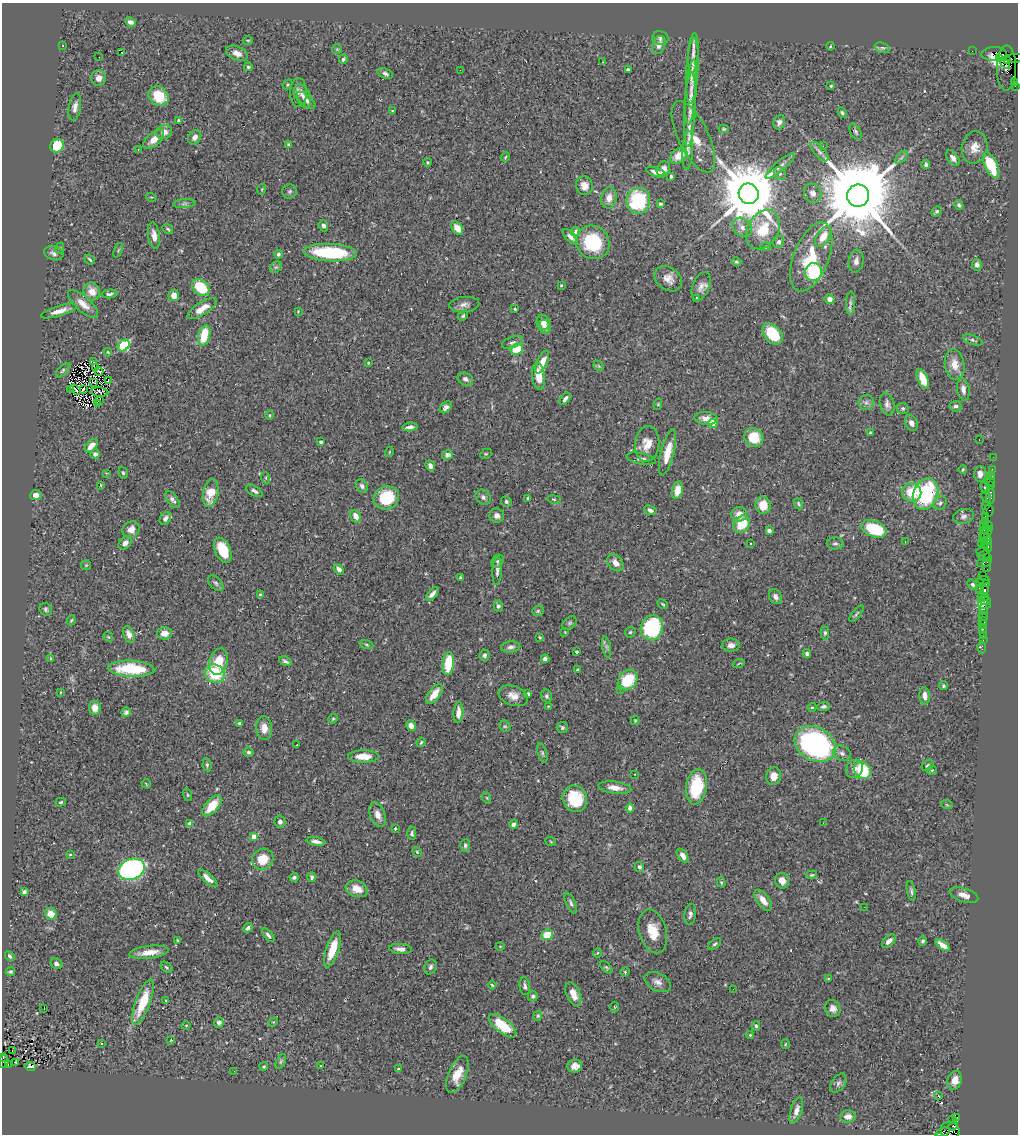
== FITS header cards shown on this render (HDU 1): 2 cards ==
NAXIS1  =                 1016
NAXIS2  =                 1132

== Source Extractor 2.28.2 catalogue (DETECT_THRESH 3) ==
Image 1016 x 1132 px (HDU 1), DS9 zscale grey, 1 PNG px = 1 image px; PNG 1020 x 1136 px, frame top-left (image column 1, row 1132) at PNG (2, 3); each listed source drawn as its Kron ellipse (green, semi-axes under 4 px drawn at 4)
Background 0.773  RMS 0.032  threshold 0.0967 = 3 sigma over >= 5 px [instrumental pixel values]
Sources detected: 445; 2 with non-positive FLUX_AUTO (blend fragments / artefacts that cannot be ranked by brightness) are neither listed nor drawn; the other 443 listed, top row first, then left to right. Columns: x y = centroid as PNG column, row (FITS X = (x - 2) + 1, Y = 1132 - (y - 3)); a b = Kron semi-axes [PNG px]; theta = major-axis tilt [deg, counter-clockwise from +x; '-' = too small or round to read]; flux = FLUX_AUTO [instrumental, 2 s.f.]
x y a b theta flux
130 22 6 4 -23 7.9
660 38 8 6 -12 6.5
248 40 5 3 - 2
63 45 2 2 - 1.5
659 45 9 6 70 13
830 46 4 3 - 2.1
882 48 8 5 -18 4.8
337 49 5 5 - 2.6
972 51 2 2 - 11
121 52 3 3 - 26
237 53 11 7 -23 14
693 53 20 5 86 14
994 54 12 6 3 240
99 57 2 2 - 37
1015 58 10 3 1 70
343 59 4 3 - 3.6
999 59 4 3 - 2400
1008 61 4 4 - 560
603 62 3 2 - 1.3
1005 63 6 3 -53 680
248 67 4 3 - 2.6
1006 68 23 9 89 480
460 70 2 2 - 2.2
628 70 4 3 - 4.5
692 71 33 6 87 25
385 74 8 5 -22 5.7
99 78 8 7 - 13
1015 82 2 2 - 7.8
287 85 5 3 - 2.3
831 86 3 3 - 2.1
1015 86 2 2 - 9.7
299 92 14 8 -90 11
691 92 32 5 85 21
159 96 11 9 -45 63
303 96 12 7 -63 12
306 100 11 5 -42 8.7
75 107 14 6 79 12
690 110 37 5 87 23
393 111 3 3 - 2.3
842 113 5 3 - 3.1
178 120 3 2 - 2.1
779 122 7 5 69 8.7
724 129 5 4 - 2.5
164 132 8 7 - 15
856 132 9 5 -63 4.6
195 137 8 6 53 10
693 137 39 15 -64 47
154 139 12 6 40 21
289 145 4 3 - 7
57 146 7 6 - 60
823 146 2 2 - 17
975 147 16 12 78 26
138 149 3 3 - 2.4
688 150 19 5 87 9.6
819 151 12 5 -48 7.5
679 156 10 7 36 27
506 157 5 3 - 2.4
901 157 8 4 45 4.7
953 158 9 5 -55 9.9
428 162 4 3 - 2.3
926 164 5 4 - 4.3
991 165 14 6 -65 110
780 166 18 5 41 11
663 169 8 6 55 10
656 172 10 4 -19 14
780 173 6 6 - 5.3
671 176 3 3 - 3.6
584 186 9 8 - 18
262 189 5 3 - 1.9
290 191 7 7 - 4.1
813 193 10 8 -59 12
749 194 10 10 - 19000
858 196 11 11 - 37000
151 197 5 3 - 2
609 198 11 7 81 17
638 201 13 12 - 150
184 204 11 4 5 5.5
660 204 4 3 - 2.8
959 205 5 4 - 4.2
936 212 6 3 40 5.2
323 226 6 4 -69 7
742 227 11 8 -42 15
457 228 7 5 -54 19
168 229 6 3 -39 3.2
763 230 21 15 60 67
575 232 5 4 - 12
154 235 13 6 -81 14
570 237 9 5 -45 11
823 237 11 6 57 29
593 242 17 16 - 130
778 242 6 5 - 7.5
766 247 5 4 - 2.4
60 248 6 3 70 2.3
118 250 8 4 67 2.8
54 253 10 7 -17 9.2
330 253 27 8 -3 160
278 254 4 3 - 5.1
811 257 36 17 68 96
90 259 5 3 - 3
856 261 11 7 82 10
736 262 5 4 - 3.4
977 265 6 5 - 6.3
276 267 6 5 - 4.5
814 272 9 8 - 120
668 279 15 11 -38 20
561 285 3 2 - 2.4
701 286 15 8 69 13
201 287 10 7 -43 80
92 292 9 8 - 24
109 294 8 4 5 5
174 296 5 5 - 18
696 298 3 2 - 1.7
829 299 5 4 - 13
850 303 11 4 86 7.7
83 304 19 7 -42 22
464 304 15 7 5 13
202 309 17 6 33 23
515 309 3 3 - 2.1
59 311 19 5 16 16
298 311 4 3 - 1.8
463 316 6 4 47 4.4
543 322 7 6 - 18
545 327 7 5 -70 12
773 334 12 8 -50 85
204 335 10 6 75 63
973 340 10 4 -20 4.7
512 342 11 5 22 6.9
124 346 7 5 45 170
517 349 6 5 - 60
108 352 4 3 - 2.3
94 362 2 2 - 2.2
542 362 12 5 65 24
368 363 3 3 - 1.8
955 364 15 10 -81 26
599 366 6 4 -45 2.9
96 368 2 2 - 0.1
63 370 9 4 48 3.7
99 371 4 2 - 3
538 376 14 6 -84 33
465 379 8 6 -26 7.8
923 379 11 5 -67 39
108 381 3 2 - 2.3
94 382 3 2 - 1.7
83 389 3 2 - 1.8
963 389 11 6 -81 12
70 390 3 2 - 2.9
75 390 6 2 -36 1.3
99 392 9 4 -5 0.44
565 399 7 3 53 6.5
100 400 3 2 - 1.2
866 402 8 7 - 7.6
97 403 3 3 - 2.9
658 404 6 3 73 2.4
887 404 11 7 -75 10
956 406 6 5 - 7.3
446 407 7 5 43 7.9
903 408 6 5 - 3.9
270 415 4 3 - 1.9
706 418 11 6 -5 17
713 423 4 4 - 62
911 423 8 6 -66 11
410 427 8 4 6 7.9
870 433 4 3 - 2.9
754 437 10 9 - 63
979 440 2 2 - 1.5
320 442 3 3 - 7
647 444 18 12 83 27
91 446 8 5 46 19
389 452 5 3 - 1.7
668 452 23 6 76 35
95 454 5 4 - 6.8
486 454 6 4 27 2.5
447 455 5 4 - 7.9
993 457 2 2 - 11
641 459 14 5 -11 7.8
430 465 5 4 - 9.1
992 469 2 2 - 17
963 470 4 3 - 2.4
106 473 4 4 - 1.7
123 473 6 4 -72 3.4
980 474 7 6 - 15
992 476 2 2 - 20
266 478 6 4 -71 2.7
990 481 5 2 - 57
101 485 4 2 - 1.6
362 486 7 5 -57 6.6
991 486 3 2 - 36
985 488 6 4 -65 3.1
677 490 9 5 78 25
254 491 9 5 -30 7.4
912 492 9 9 - 53
211 493 14 7 79 45
925 494 16 12 69 190
36 495 5 5 - 15
990 495 9 3 90 85
483 497 8 7 - 7.5
986 497 6 3 -65 44
386 498 13 11 23 95
528 498 3 3 - 2.6
554 499 6 3 -9 2.3
172 500 10 5 -53 7.8
506 502 5 5 - 4.5
940 503 7 6 - 5.9
798 504 6 4 -66 3.2
763 505 9 7 -80 36
985 505 3 3 - 57
650 510 6 4 -22 5.8
989 510 6 5 - 42
739 514 8 7 - 19
356 516 6 5 - 19
497 516 7 7 - 9.5
963 516 10 7 14 7.7
985 516 2 2 - 50
165 518 7 5 57 7.3
985 521 3 2 - 25
742 524 9 7 53 63
988 525 5 3 - 29
984 526 3 3 - 60
874 529 13 8 -21 110
985 529 5 2 - 91
131 530 9 8 - 17
769 531 4 4 - 8.3
987 532 7 3 51 110
984 536 7 3 79 74
988 537 4 3 - 60
987 541 4 3 - 69
905 542 2 2 - 1.3
125 543 7 5 44 11
751 543 3 3 - 3.3
835 543 8 6 1 5.7
981 544 3 2 - 43
984 546 2 2 - 24
988 547 4 2 - 89
223 550 13 7 -66 58
983 551 6 3 9 150
984 555 6 4 27 100
987 558 3 2 - 20
497 561 7 5 55 4.4
984 562 8 4 16 110
615 563 9 7 -49 16
86 565 5 5 - 2.7
987 566 6 3 -84 66
339 569 6 4 -50 10
497 571 14 4 87 7.3
983 575 2 2 - 24
460 577 3 3 - 2.9
983 580 6 3 1 52
979 582 4 2 - 44
216 583 9 5 -45 5
972 584 5 4 - 4.6
986 584 4 2 - 43
979 588 3 2 - 99
984 589 3 3 - 50
432 594 8 4 48 8.7
260 595 4 3 - 4.1
982 595 3 2 - 39
775 597 8 6 -59 8.8
985 597 3 2 - 35
985 601 6 4 -20 84
663 604 6 3 -28 2.4
984 605 6 4 1 49
498 606 5 4 - 4.9
46 609 7 6 - 4.6
984 610 5 3 - 46
538 611 6 5 - 3.4
856 614 10 3 50 3.7
983 616 5 3 - 22
71 620 5 4 - 2.3
982 620 3 2 - 8.4
570 623 8 5 40 4.2
983 624 4 3 - 44
652 628 13 11 71 230
983 629 2 2 - 8.8
565 632 4 4 - 1.6
630 632 6 4 44 3.4
165 633 7 6 - 18
825 633 6 4 89 3.5
129 634 9 5 -69 14
983 635 2 2 - 15
108 637 5 4 - 2.5
540 638 3 3 - 3.2
983 640 2 2 - 5.4
366 644 7 3 -19 3
731 645 9 6 2 12
511 647 9 5 5 7.1
607 647 11 4 -79 5.2
982 647 6 3 -87 16
577 652 3 3 - 3
807 654 4 3 - 7.4
484 655 5 5 - 5.5
51 659 3 3 - 2.1
545 659 4 4 - 6.5
285 661 7 3 -27 4.3
218 662 13 9 74 50
448 663 11 5 84 72
738 664 6 3 19 2.1
131 669 23 8 -3 110
578 670 3 3 - 3.1
215 674 10 8 -27 96
628 680 11 9 51 95
943 686 4 4 - 3.2
621 689 3 2 - 4.4
60 692 4 2 - 1.6
434 694 11 6 53 28
528 694 4 4 - 8.5
513 696 15 9 -21 20
547 696 6 5 - 4.9
925 696 8 5 -83 15
548 706 4 3 - 2.2
824 706 6 4 4 5.3
812 707 4 4 - 2.2
95 708 7 6 - 19
126 712 5 5 - 5.5
458 712 10 5 86 21
333 719 5 4 - 2.6
635 721 4 4 - 2.2
239 723 3 3 - 3.7
411 726 5 4 - 15
505 726 6 5 - 3.4
264 728 12 8 -84 19
562 728 5 5 - 4.6
421 742 5 3 - 2.4
815 744 22 16 -31 390
297 745 3 2 - 2.8
248 752 5 4 - 4.8
542 753 10 4 -73 4.4
842 753 9 7 -29 8
363 756 15 6 0 32
207 765 6 4 -81 3.9
927 765 6 5 - 3.9
854 769 9 8 - 13
862 770 9 7 -51 100
932 770 5 4 - 2.9
635 774 2 2 - 1.2
774 776 9 7 77 19
146 784 4 2 - 1.6
696 787 18 10 80 100
615 788 16 6 -7 18
188 795 6 4 -74 2.7
487 798 6 3 -71 2.3
575 799 13 12 - 83
61 802 5 4 - 2.8
947 805 6 3 -19 2.1
212 806 12 6 48 44
630 808 4 4 - 15
378 815 13 7 -69 17
280 822 6 5 - 8.9
190 823 4 4 - 22
823 823 3 2 - 2.4
513 824 4 4 - 7.7
395 828 3 2 - 2.5
412 833 7 4 90 4.7
254 837 4 4 - 31
316 841 9 4 -10 10
551 842 5 3 - 1.9
465 845 6 5 - 4.5
417 852 5 3 - 2.3
70 855 4 3 - 1.8
683 856 7 4 -57 12
263 859 11 10 - 45
639 867 5 4 - 6.5
132 869 14 10 20 600
812 875 5 4 - 2.5
294 877 4 4 - 4.8
312 877 5 4 - 5.8
208 878 12 4 -41 14
782 881 8 7 - 16
721 882 5 4 - 3.5
357 889 11 8 -18 23
911 891 10 4 -80 4.9
24 892 4 4 - 4.4
964 895 15 6 -17 16
763 900 12 6 -53 19
571 903 11 4 -65 5.7
864 907 2 2 - 1.7
51 914 6 5 - 27
690 914 10 6 80 7.9
248 928 5 4 - 7.8
653 931 22 13 -74 45
268 935 8 4 -51 6.3
547 935 6 5 - 40
178 940 4 3 - 2.3
889 941 8 5 43 10
923 941 4 4 - 5.1
715 944 7 4 37 4
942 945 8 4 -36 17
500 946 4 3 - 1.6
332 949 19 6 72 48
400 949 11 5 -4 11
149 952 20 6 6 29
597 953 5 3 - 1.9
10 956 5 3 - 4.1
56 964 6 5 - 5.9
166 967 7 4 -41 3.6
430 967 7 5 66 6.7
606 967 7 4 -45 3.3
10 972 4 3 - 3.4
625 972 5 4 - 2.7
828 979 3 2 - 1.5
658 982 14 9 -27 13
492 985 4 2 - 2.3
525 986 9 5 -84 6.1
733 989 2 2 - 0.91
573 994 13 7 -67 23
533 996 5 5 - 4.8
166 1001 3 2 - 1.6
143 1002 24 7 69 71
615 1007 5 3 - 1.9
44 1008 3 2 - 4.1
833 1008 8 7 - 13
538 1016 5 4 - 2.7
273 1022 5 4 - 2
219 1023 5 4 - 8.2
186 1025 4 3 - 1.8
502 1026 16 7 -38 74
756 1026 5 4 - 3.9
750 1035 4 4 - 2.5
171 1040 3 2 - 1.4
101 1043 3 2 - 1.7
785 1044 5 3 - 2.1
12 1050 2 2 - 2.6
3 1058 3 2 - 52
4 1061 6 4 86 170
281 1061 8 4 64 3.9
16 1062 3 2 - 1.5
8 1065 3 3 - 110
30 1066 5 3 - 3.4
321 1066 3 2 - 2.1
575 1066 7 6 - 12
264 1067 4 4 - 3.1
398 1069 3 2 - 1.9
234 1071 2 2 - 3.1
457 1074 19 9 67 32
955 1080 9 7 72 21
838 1083 11 6 53 7
938 1095 4 3 - 100
796 1111 14 5 72 13
848 1116 7 6 - 16
956 1117 3 3 - 85
952 1120 2 2 - 9.2
953 1126 5 3 - 200
950 1130 9 8 - 780
943 1132 8 4 19 180
At the frame edge (FLAGS 8, measured only in part): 5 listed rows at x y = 1015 58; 3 1058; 4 1061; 950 1130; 943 1132
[2 non-positive-flux detections neither listed nor drawn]